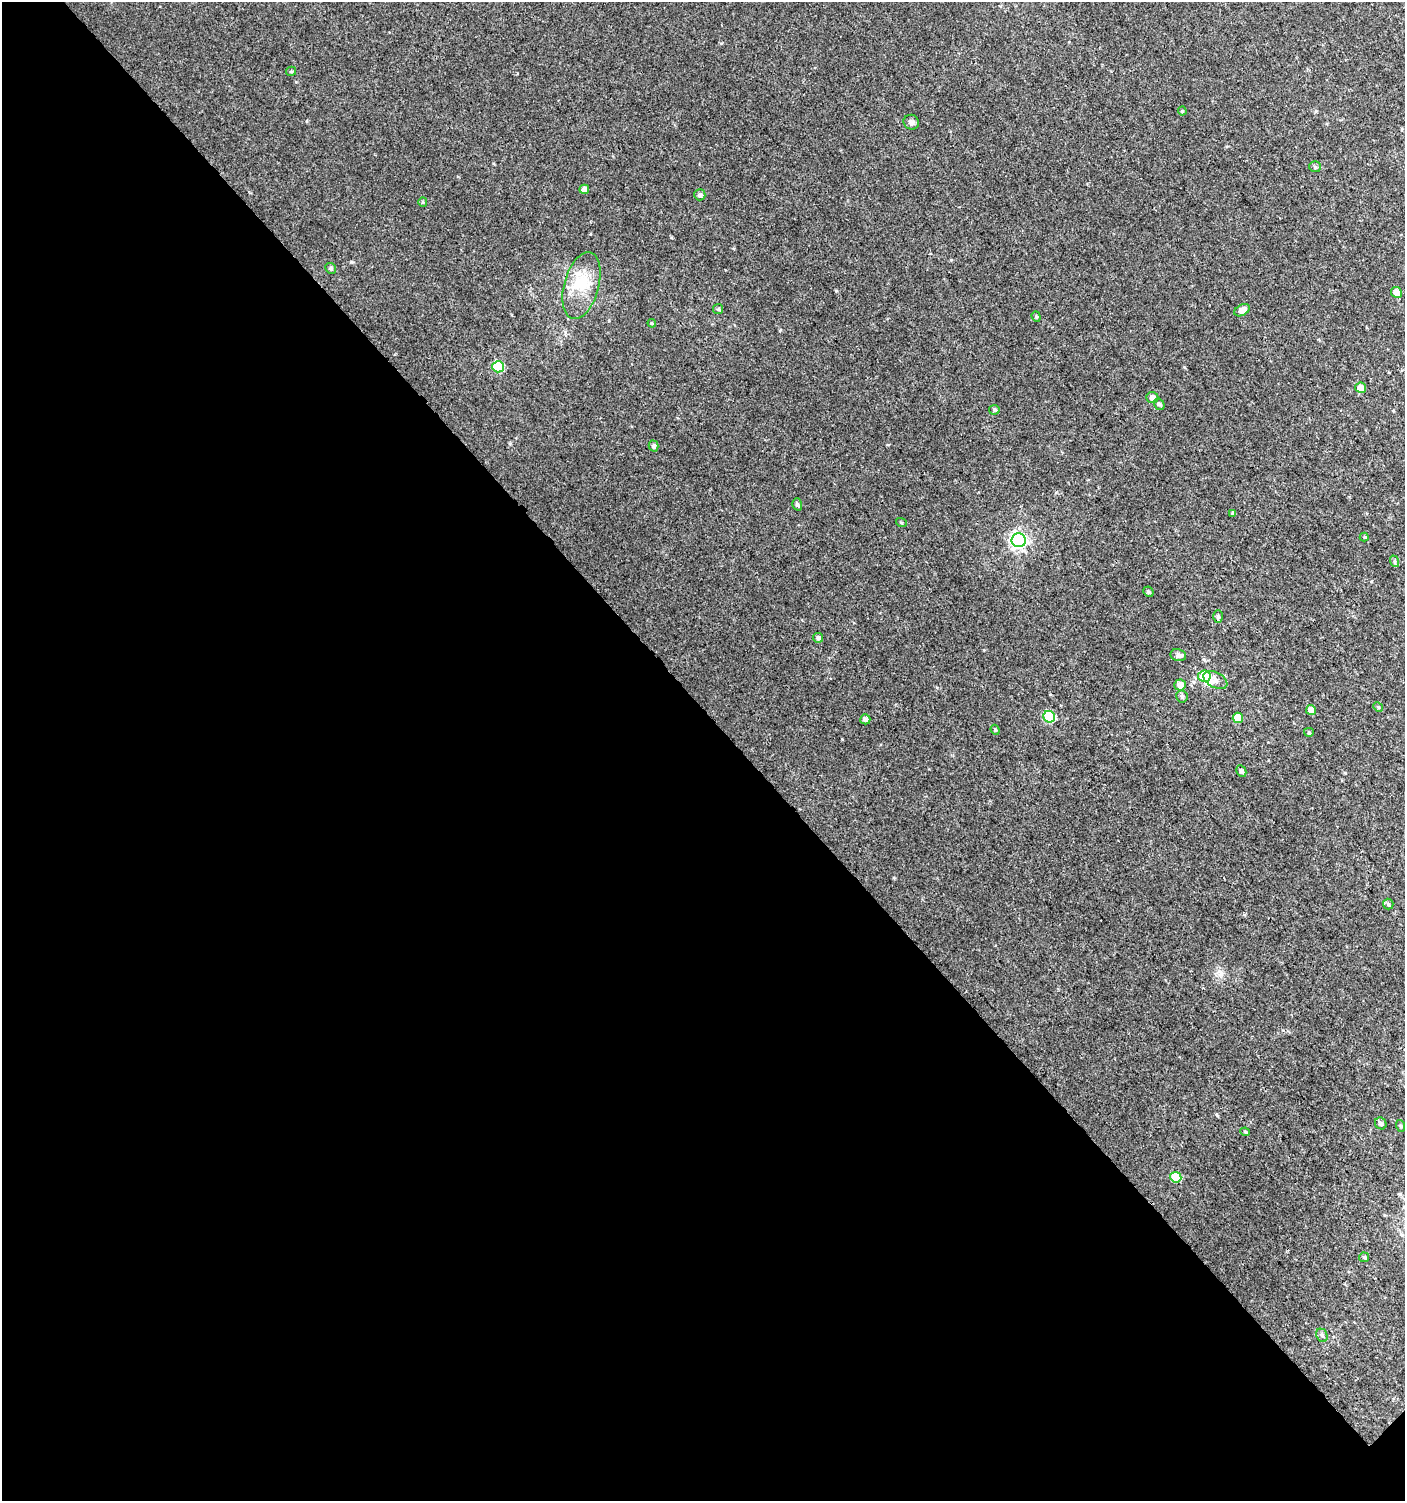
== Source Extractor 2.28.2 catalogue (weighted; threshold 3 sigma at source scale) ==
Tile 9 of 4 x 4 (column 1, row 3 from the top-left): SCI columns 205-1607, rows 1531-3029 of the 6060 x 6084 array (HDU 1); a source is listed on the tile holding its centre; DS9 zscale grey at full resolution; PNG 1407 x 1503 px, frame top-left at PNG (2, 2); each listed source drawn as its Kron ellipse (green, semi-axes under 4 px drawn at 4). Shown black and unused: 53% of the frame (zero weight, under 3 of 4 exposures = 4% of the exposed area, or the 3 px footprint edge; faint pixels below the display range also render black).
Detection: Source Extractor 2.28.2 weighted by HDU 2 'WHT'; one run over the whole footprint, this tile lists its part. Background 0.00477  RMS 0.0021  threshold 0.0096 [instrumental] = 3 sigma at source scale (4.5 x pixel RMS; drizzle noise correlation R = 1.50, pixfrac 1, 0.0396/0.0396 arcsec/px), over >= 5 px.
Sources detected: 51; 1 inside a brighter object's white glare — neither listed nor drawn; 1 inside a brighter listed object's ellipse — not listed separately; the other 49 listed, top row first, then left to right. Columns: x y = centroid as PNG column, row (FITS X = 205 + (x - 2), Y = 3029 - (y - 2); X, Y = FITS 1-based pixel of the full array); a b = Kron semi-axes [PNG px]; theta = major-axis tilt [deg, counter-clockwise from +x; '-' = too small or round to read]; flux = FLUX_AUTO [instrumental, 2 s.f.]
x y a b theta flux
291 71 5 4 - 0.26
1182 111 4 4 - 0.22
911 122 8 7 - 0.64
1315 167 6 5 - 0.39
584 189 5 4 - 1.1
700 195 5 5 - 0.58
423 202 5 4 - 0.23
331 268 6 5 - 0.4
581 286 34 17 74 6.6
1396 292 5 5 - 1.5
718 309 5 5 - 0.32
1242 310 8 5 30 1.6
1036 317 5 4 - 0.3
652 323 4 3 - 0.23
498 367 6 5 - 8.8
1361 388 5 5 - 2.1
1152 398 6 5 - 1.1
1159 404 6 5 - 0.51
994 410 5 5 - 0.36
654 446 5 4 - 0.56
797 504 6 4 -72 0.38
1233 514 3 3 - 0.35
901 522 5 3 - 0.19
1364 537 4 4 - 0.18
1019 540 7 7 - 68
1394 561 6 4 -72 0.28
1148 592 5 4 - 0.35
1218 616 6 5 - 0.33
818 638 5 4 - 0.58
1178 655 8 6 -13 0.79
1204 676 6 5 - 4.5
1215 680 13 7 -27 1.2
1180 685 6 5 - 1.4
1182 696 6 6 - 0.54
1378 707 5 4 - 0.23
1311 710 5 5 - 1.8
1049 717 6 5 - 14
1238 718 5 5 - 3.2
865 719 5 5 - 0.67
995 730 5 4 - 0.28
1309 732 5 4 - 0.27
1241 771 6 4 -62 0.54
1388 904 5 5 - 0.4
1381 1123 6 5 - 0.53
1401 1126 6 3 -70 0.23
1245 1132 5 4 - 0.28
1176 1177 5 5 - 5.2
1364 1257 5 5 - 0.28
1322 1335 7 5 -68 0.44
Unlisted compact peaks at least as high as the median listed source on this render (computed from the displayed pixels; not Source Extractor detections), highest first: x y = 836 291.